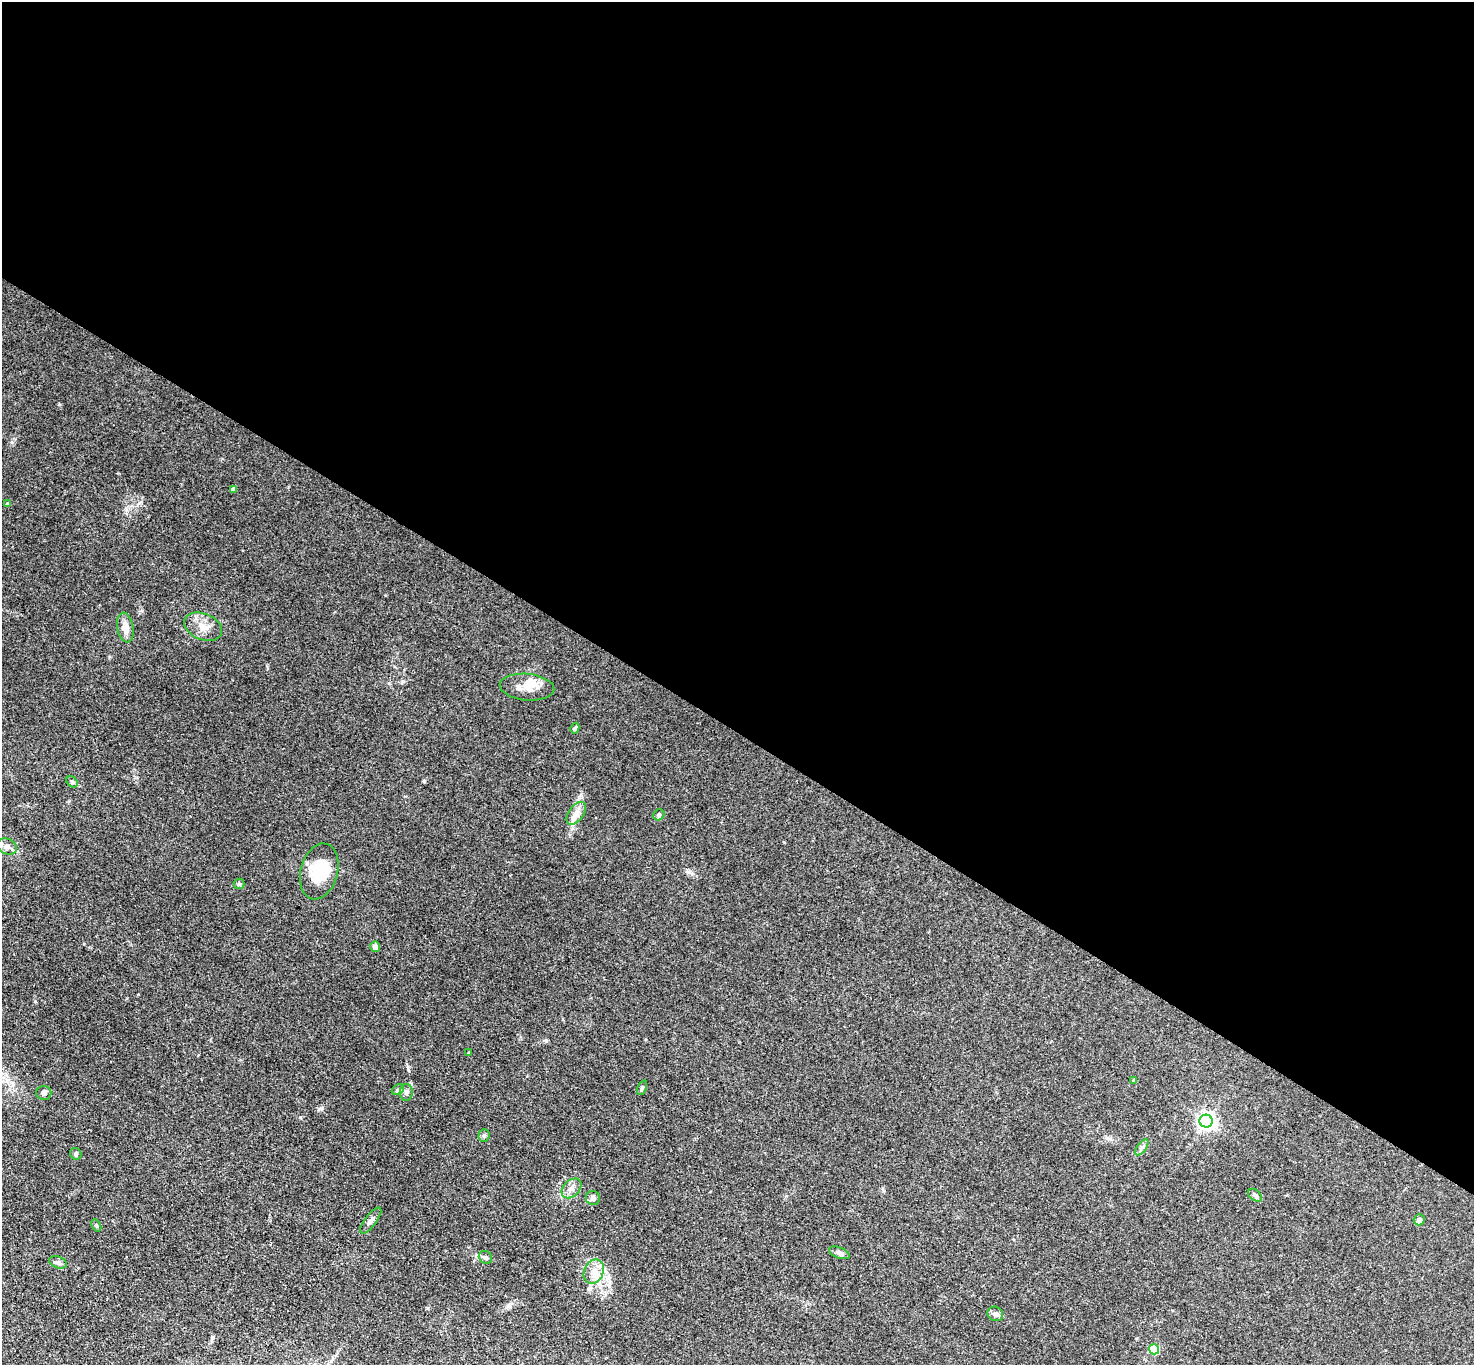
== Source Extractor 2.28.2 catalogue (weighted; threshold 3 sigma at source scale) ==
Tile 3 of 4 x 4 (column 3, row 1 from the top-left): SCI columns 2947-4418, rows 4242-5604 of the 5891 x 5898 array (HDU 1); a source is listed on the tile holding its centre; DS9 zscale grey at full resolution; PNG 1476 x 1367 px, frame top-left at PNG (2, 2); each listed source drawn as its Kron ellipse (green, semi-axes under 4 px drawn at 4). Shown black and unused: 54% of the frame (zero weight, under 3 of 4 exposures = <1% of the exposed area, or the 3 px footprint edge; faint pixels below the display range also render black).
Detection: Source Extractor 2.28.2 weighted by HDU 2 'WHT'; one run over the whole footprint, this tile lists its part. Background 0.103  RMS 0.0069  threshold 0.0311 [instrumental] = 3 sigma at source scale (4.5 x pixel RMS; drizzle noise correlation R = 1.50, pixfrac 1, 0.05/0.05 arcsec/px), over >= 5 px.
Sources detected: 35; all 35 listed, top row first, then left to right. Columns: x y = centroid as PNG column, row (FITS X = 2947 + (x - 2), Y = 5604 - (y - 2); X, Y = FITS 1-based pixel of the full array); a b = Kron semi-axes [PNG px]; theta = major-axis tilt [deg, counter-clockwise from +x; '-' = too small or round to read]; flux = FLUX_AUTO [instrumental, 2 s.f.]
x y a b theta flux
233 489 4 4 - 2.9
7 504 4 4 - 1.1
203 627 20 13 -22 8.2
125 628 15 8 -79 6.3
527 687 27 13 -5 11
575 728 5 4 - 1.3
72 782 6 5 - 1.2
576 813 13 7 54 4.3
659 815 6 5 - 1.1
7 846 10 7 -24 3.7
319 871 28 18 75 30
239 884 5 5 - 1
375 947 5 5 - 3.5
469 1053 4 3 - 1.1
1134 1080 4 4 - 1.9
642 1088 8 4 65 1.1
398 1090 6 5 - 1.4
406 1092 8 6 87 2.1
44 1093 7 7 - 2
1206 1121 6 6 - 260
484 1135 6 5 - 1.2
1142 1147 9 4 53 1.9
76 1154 6 5 - 1.3
571 1188 11 8 44 3.7
1255 1195 8 5 -40 1.6
593 1198 7 7 - 2.7
1419 1220 5 5 - 2.8
371 1221 15 6 53 2.8
96 1225 6 4 -59 0.87
839 1253 11 5 -22 2.1
485 1257 7 6 - 1.4
58 1262 9 5 -19 2.1
594 1272 13 9 64 6.3
995 1314 8 7 - 2.3
1154 1349 5 5 - 35
Isophote crosses this tile's border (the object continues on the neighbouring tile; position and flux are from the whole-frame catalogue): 1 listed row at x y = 7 846
Unlisted compact peaks at least as high as the median listed source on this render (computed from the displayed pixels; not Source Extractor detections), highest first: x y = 322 1108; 59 404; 35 1001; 300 1117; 12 442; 139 503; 408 1069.